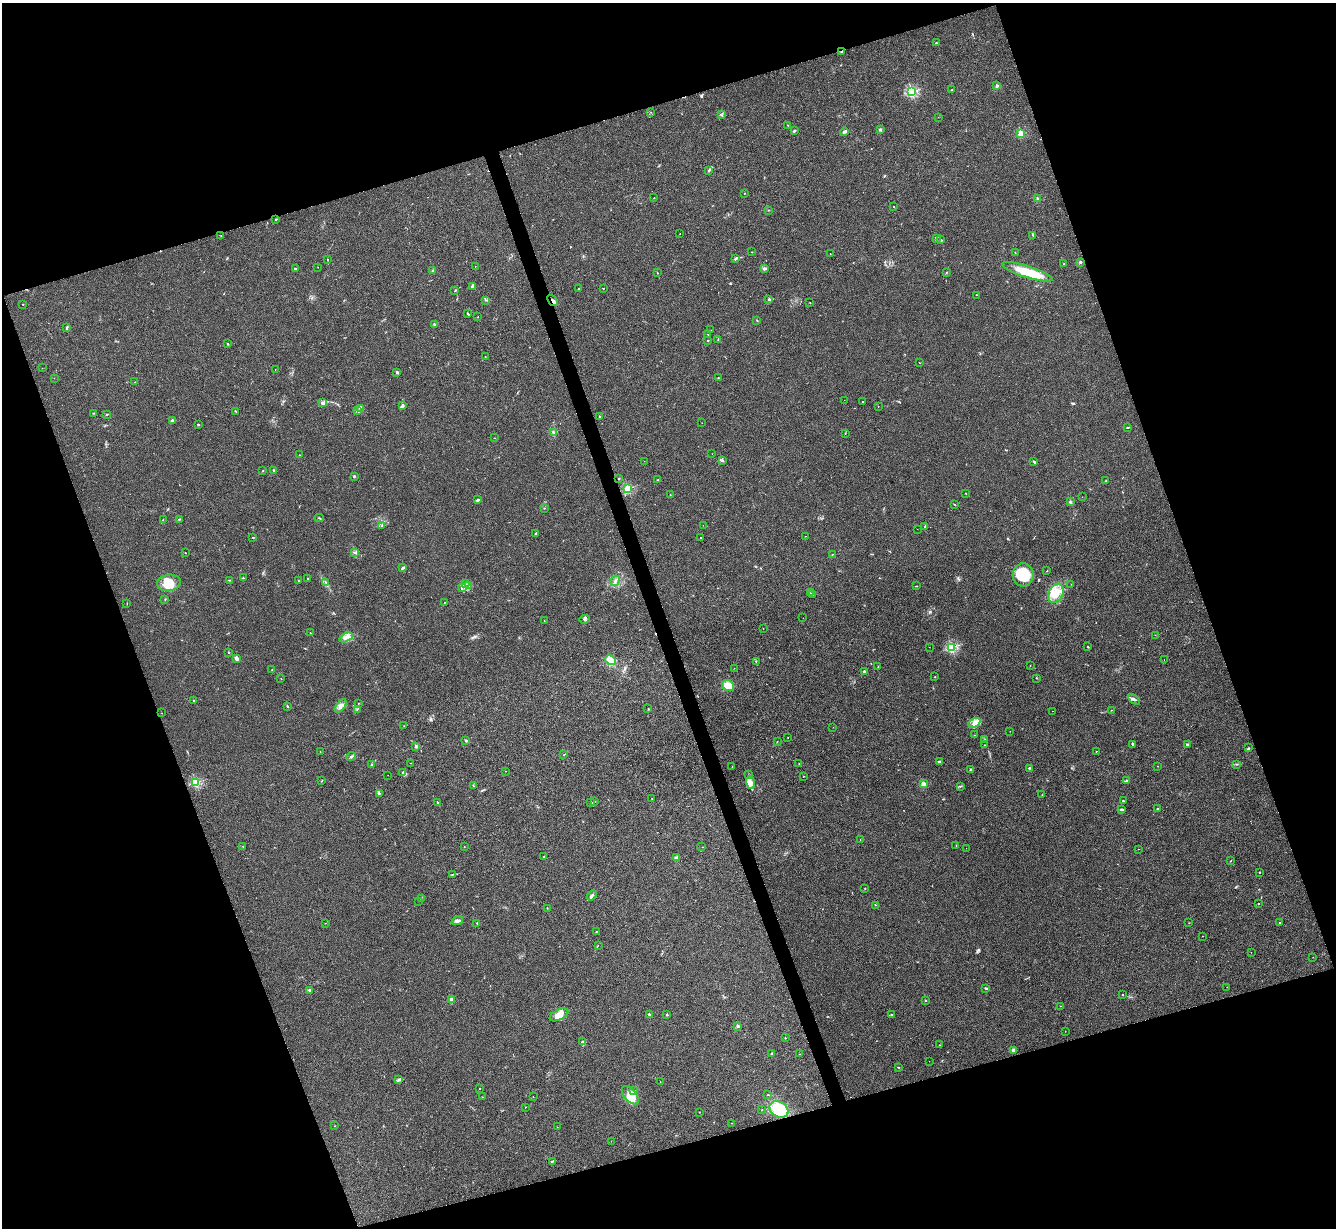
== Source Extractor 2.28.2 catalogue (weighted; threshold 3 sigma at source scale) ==
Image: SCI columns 5-5338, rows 275-5175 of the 5340 x 5325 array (HDU 1 of 3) = the unmasked area's bounding box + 8 px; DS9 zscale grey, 4 x 4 block average (1 PNG px = mean of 4 x 4 image px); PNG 1338 x 1230 px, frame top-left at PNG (2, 3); each listed source drawn as its Kron ellipse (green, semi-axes under 4 px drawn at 4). Shown black and unused: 38% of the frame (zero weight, under 3 of 4 exposures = <1% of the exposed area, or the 3 px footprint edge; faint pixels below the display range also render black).
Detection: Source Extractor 2.28.2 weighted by HDU 2 'WHT'. Background 0.0334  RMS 0.0043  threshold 0.0195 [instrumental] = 3 sigma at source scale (4.5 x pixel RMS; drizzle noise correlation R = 1.50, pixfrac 1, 0.05/0.05 arcsec/px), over >= 5 px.
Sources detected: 318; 1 too faint to see at this stretch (4 x 4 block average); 3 inside a brighter object's white glare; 4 cosmic-ray / hot-pixel residue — neither listed nor drawn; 8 coinciding with a brighter row at this scale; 13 inside a brighter listed object's ellipse — not listed separately; the other 289 listed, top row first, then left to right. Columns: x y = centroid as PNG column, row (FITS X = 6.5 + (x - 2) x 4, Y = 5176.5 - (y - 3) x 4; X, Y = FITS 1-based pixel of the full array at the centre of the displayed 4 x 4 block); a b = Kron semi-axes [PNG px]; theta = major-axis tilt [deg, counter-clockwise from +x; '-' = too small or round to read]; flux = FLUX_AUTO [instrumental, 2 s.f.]
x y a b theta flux
936 42 2 2 - 4.5
842 52 2 2 - 3.5
997 86 2 2 - 29
952 90 2 2 - 2.5
912 91 2 2 - 310
651 112 2 2 - 0.58
721 115 2 2 - 1.6
938 117 2 2 - 0.36
788 125 2 2 - 0.76
880 130 2 2 - 4.7
794 131 3 2 - 3.5
844 132 4 2 - 7.8
1021 133 2 2 - 110
708 171 2 2 - 1.1
744 193 2 2 - 0.94
654 198 2 2 - 0.66
1038 199 2 2 - 44
893 207 2 2 - 0.9
769 210 2 2 - 1
275 219 3 2 - 1.4
680 234 2 2 - 0.76
1033 235 2 2 - 1.3
221 236 2 2 - 0.49
936 238 2 2 - 1.2
941 240 3 2 - 1.9
752 252 2 2 - 0.97
1015 253 2 2 - 1.1
830 254 2 2 - 1.1
735 259 3 2 - 2.3
327 260 2 2 - 0.75
1080 262 2 2 - 18
1064 264 2 2 - 3.1
475 266 2 2 - 0.49
318 267 2 2 - 1.1
295 268 2 2 - 11
765 269 4 2 - 3.4
433 271 2 2 - 3.6
946 272 2 2 - 1
1027 272 26 5 -18 80
657 273 2 2 - 0.75
472 286 3 2 - 4.2
603 288 2 2 - 0.9
578 289 2 2 - 0.86
455 291 3 2 - 1.9
976 295 2 2 - 0.64
769 299 2 2 - 13
486 300 2 2 - 1.5
553 301 6 3 -51 8.1
810 303 2 2 - 0.81
23 304 2 2 - 1.1
468 314 3 2 - 1.9
478 317 2 2 - 1.7
757 320 2 2 - 1.1
435 325 3 2 - 3.5
67 327 4 2 - 3.2
711 330 2 2 - 0.49
707 335 2 2 - 0.93
718 339 3 2 - 1
708 340 2 2 - 1.6
227 344 2 2 - 1.9
485 357 2 2 - 0.86
919 363 2 2 - 0.69
42 368 2 2 - 0.54
275 369 2 2 - 0.61
397 372 4 2 - 2.8
54 378 2 2 - 1.2
718 378 2 2 - 1.1
135 382 2 2 - 0.62
844 400 2 2 - 0.57
862 402 2 2 - 2.6
323 403 3 3 - 5.4
402 406 4 2 - 3.2
878 406 2 2 - 1.1
361 409 3 2 - 2.1
236 411 2 2 - 1.2
358 411 3 2 - 1.9
93 413 2 2 - 0.89
107 415 2 2 - 2.8
599 416 3 2 - 2.2
172 420 2 2 - 13
702 423 2 2 - 0.52
198 424 3 2 - 1.6
1128 427 2 2 - 2.3
554 433 3 3 - 3.4
845 434 2 2 - 0.6
495 438 2 2 - 0.87
712 454 2 2 - 0.36
299 455 2 2 - 1.3
722 460 4 2 - 4.2
644 461 2 2 - 0.45
1034 461 2 2 - 1.9
263 470 2 2 - 1.3
274 470 2 2 - 3.8
354 476 2 2 - 11
619 479 2 2 - 2.5
658 480 3 2 - 1.8
1106 481 2 2 - 1.6
628 488 2 2 - 180
966 493 2 2 - 0.75
670 495 2 2 - 1.2
1082 497 2 2 - 0.39
478 500 3 2 - 4.4
1070 501 3 2 - 1.4
955 505 2 2 - 1
544 508 2 2 - 0.84
319 518 4 2 - 2
179 519 3 2 - 2.3
163 520 2 2 - 1.3
703 525 2 2 - 0.41
382 526 2 2 - 0.84
925 527 2 2 - 1.4
917 529 2 2 - 0.51
535 533 2 2 - 1
806 536 2 2 - 0.48
253 537 2 2 - 7.3
700 537 2 2 - 0.88
185 553 2 2 - 1.9
355 553 2 2 - 1
832 554 2 2 - 1
403 567 3 3 - 3.2
1047 571 2 2 - 1.1
1023 575 11 10 - 86
243 578 2 2 - 1.1
308 578 2 2 - 2
229 580 2 2 - 0.91
298 581 2 2 - 0.83
615 581 6 2 58 5.6
169 583 12 8 9 34
326 583 2 2 - 1.1
466 584 3 2 - 1.4
1071 584 2 2 - 0.6
469 586 4 2 - 3.1
917 586 3 2 - 1.5
463 587 4 2 - 2.8
810 593 2 2 - 0.72
1056 593 10 7 60 34
812 594 2 2 - 0.73
165 599 2 2 - 0.79
444 602 2 2 - 1.3
127 604 2 2 - 0.6
803 618 2 2 - 0.48
585 619 5 2 - 3.8
544 621 2 2 - 1.5
763 629 2 2 - 1.1
310 633 2 2 - 0.77
1155 635 2 2 - 0.62
346 637 7 2 28 6.4
929 647 2 2 - 0.55
951 647 2 2 - 280
1088 647 2 2 - 1.1
229 652 2 2 - 1.7
236 658 4 3 - 8.8
610 660 6 3 -29 42
1164 660 2 2 - 0.36
756 661 2 2 - 0.82
1030 666 2 2 - 0.56
878 667 2 2 - 0.87
734 668 2 2 - 0.44
272 670 2 2 - 1.4
864 671 2 2 - 13
935 677 2 2 - 2.1
281 678 2 2 - 0.67
1036 678 3 2 - 0.76
728 686 6 5 - 37
1134 699 6 3 -36 5.9
193 700 2 2 - 3.8
358 703 2 2 - 0.82
288 706 3 2 - 1.5
341 706 8 4 52 13
357 709 3 2 - 1.6
648 709 2 2 - 0.7
1112 710 2 2 - 0.66
1052 711 2 2 - 0.34
161 713 2 2 - 0.63
974 723 6 4 27 12
404 726 2 2 - 0.4
833 727 2 2 - 0.81
1010 731 2 2 - 0.59
975 735 2 2 - 0.84
788 737 2 2 - 1.1
985 739 2 2 - 1
466 740 3 2 - 2
777 741 2 2 - 0.75
985 745 2 2 - 0.86
1133 745 3 2 - 2.7
1187 745 3 2 - 3.8
416 746 2 2 - 25
1248 748 2 2 - 1.5
320 751 2 2 - 0.6
1096 751 2 2 - 0.62
564 755 3 2 - 1.2
351 756 5 2 - 3.9
939 761 3 2 - 4.5
411 763 2 2 - 0.61
799 763 2 2 - 1.7
371 764 3 2 - 2.4
1236 764 2 2 - 1.2
1157 766 2 2 - 1
732 767 2 2 - 0.68
1029 768 2 2 - 2.4
971 769 3 2 - 2.5
506 771 2 2 - 1.6
403 772 3 3 - 4.8
388 775 2 2 - 0.37
749 775 3 2 - 3.2
803 776 2 2 - 0.75
322 780 3 2 - 1.5
1126 780 2 2 - 1.8
196 782 2 2 - 220
751 782 7 3 -77 9.1
923 784 2 2 - 50
474 786 2 2 - 0.76
960 786 3 2 - 2.1
379 793 3 2 - 2.9
1042 795 2 2 - 0.6
652 798 2 2 - 0.69
595 801 2 2 - 1.4
1123 801 2 2 - 1.1
591 802 2 2 - 0.75
438 803 4 2 - 2.3
1158 809 2 2 - 1.6
1122 810 4 2 - 2.9
860 840 2 2 - 0.64
956 845 2 2 - 0.76
243 846 2 2 - 0.96
464 847 2 2 - 0.84
702 847 2 2 - 0.71
966 848 2 2 - 0.35
1138 849 2 2 - 0.51
544 857 2 2 - 1.3
676 857 3 2 - 3.6
1231 861 2 2 - 1.2
1259 872 2 2 - 1.6
453 874 3 2 - 1.8
865 888 2 2 - 0.96
592 895 5 2 - 6
421 899 2 2 - 0.97
419 901 2 2 - 0.57
1259 903 2 2 - 0.74
876 905 2 2 - 1.1
547 908 2 2 - 1
457 921 6 3 19 6.7
325 923 2 2 - 0.6
477 923 2 2 - 2.2
1189 923 2 2 - 0.75
1280 923 2 2 - 2.5
596 932 2 2 - 1.3
1202 936 2 2 - 0.48
598 945 2 2 - 0.4
1251 952 2 2 - 0.52
1313 957 2 2 - 0.9
1227 987 2 2 - 1.2
986 988 3 2 - 2.1
310 991 3 2 - 2
1122 995 2 2 - 4
451 999 2 2 - 30
925 1000 2 2 - 2.7
1061 1006 2 2 - 0.53
649 1014 3 2 - 3.7
892 1014 2 2 - 0.86
559 1015 10 5 27 25
667 1015 2 2 - 2.4
738 1026 2 2 - 24
1065 1031 2 2 - 0.37
785 1038 2 2 - 1.2
582 1042 2 2 - 15
939 1045 2 2 - 0.62
1013 1050 2 2 - 27
772 1053 3 2 - 1.7
800 1054 2 2 - 0.48
929 1061 2 2 - 0.31
899 1067 2 2 - 1.5
399 1080 2 2 - 2.1
660 1082 2 2 - 0.74
479 1088 2 2 - 1.4
634 1091 2 2 - 1.4
630 1095 11 6 -50 57
768 1095 2 2 - 1
482 1097 2 2 - 0.93
533 1097 2 2 - 0.7
525 1107 2 2 - 0.64
779 1109 10 7 -32 69
762 1110 2 2 - 1.2
699 1112 2 2 - 0.55
732 1123 2 2 - 0.44
334 1126 2 2 - 0.89
557 1127 2 2 - 0.53
611 1141 2 2 - 0.55
552 1161 3 2 - 2.7
Overlapping masked pixels (flux is a lower limit): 2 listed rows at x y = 842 52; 553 301
Diffuse or blended objects may show on this block-average render without a row.